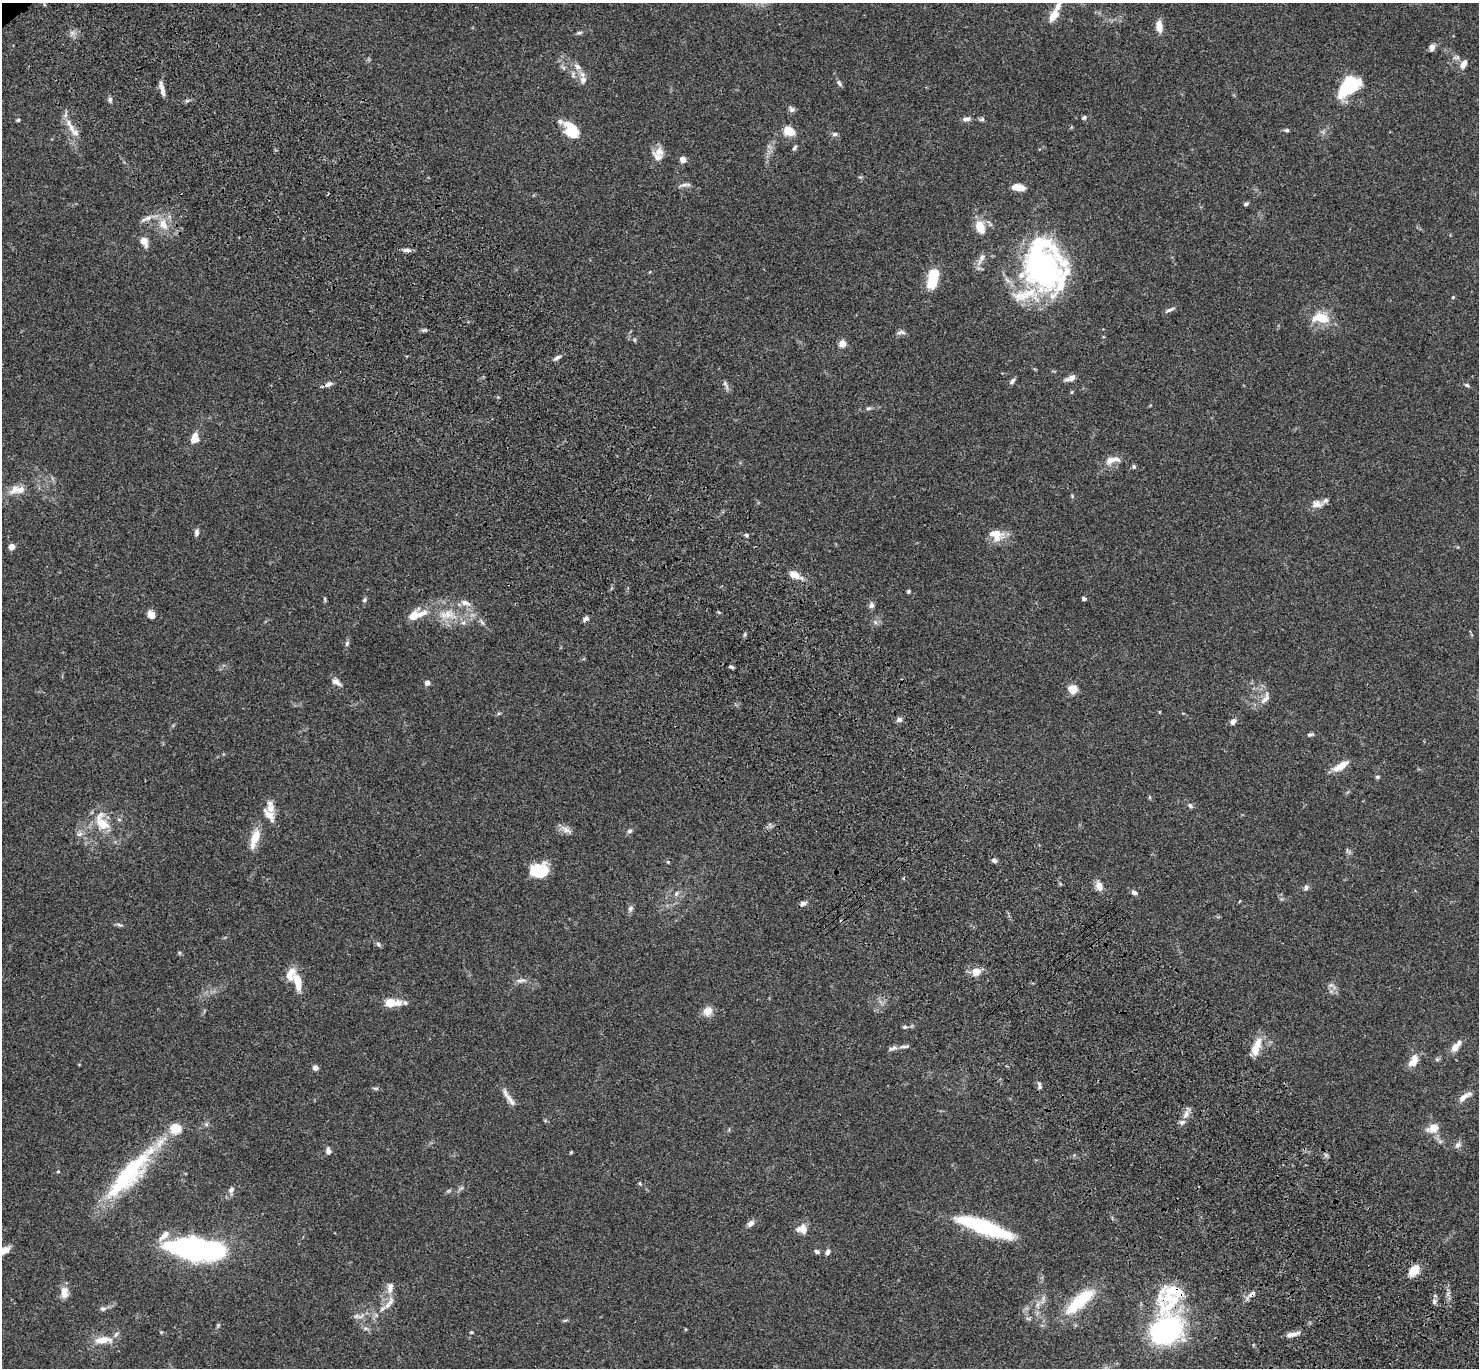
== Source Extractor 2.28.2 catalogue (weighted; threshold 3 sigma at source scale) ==
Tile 6 of 4 x 4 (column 2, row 2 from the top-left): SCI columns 1579-3055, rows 3116-4481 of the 6110 x 6090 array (HDU 1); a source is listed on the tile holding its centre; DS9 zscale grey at full resolution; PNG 1481 x 1370 px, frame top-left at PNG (2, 3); no overlay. Shown black and unused: <1% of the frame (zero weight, under 3 of 4 exposures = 6% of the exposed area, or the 3 px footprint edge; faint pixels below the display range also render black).
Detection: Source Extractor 2.28.2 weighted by HDU 2 'WHT'; one run over the whole footprint, this tile lists its part. Background 0.0588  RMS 0.0052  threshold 0.0236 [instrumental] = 3 sigma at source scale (4.5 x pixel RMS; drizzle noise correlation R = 1.50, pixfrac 1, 0.05/0.05 arcsec/px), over >= 5 px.
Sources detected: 182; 6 inside a brighter object's white glare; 2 cosmic-ray / hot-pixel residue — not listed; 18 inside a brighter listed object's ellipse — not listed separately; the other 156 listed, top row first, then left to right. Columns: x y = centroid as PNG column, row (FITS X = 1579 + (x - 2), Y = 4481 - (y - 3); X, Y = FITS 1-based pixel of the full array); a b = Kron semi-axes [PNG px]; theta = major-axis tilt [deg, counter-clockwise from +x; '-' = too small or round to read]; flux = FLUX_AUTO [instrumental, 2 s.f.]
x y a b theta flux
1054 15 12 7 53 7.7
1159 26 13 7 -85 5.2
579 33 8 4 20 0.94
1432 48 8 6 76 2.1
1464 64 11 7 59 3.3
578 67 9 7 -45 2.3
573 75 8 5 90 1.3
583 80 10 9 - 3
839 83 9 5 -65 1.1
1349 86 22 14 46 31
162 89 19 5 -75 3.2
110 99 7 5 70 1.1
791 109 8 7 - 1.5
1084 118 5 5 - 0.91
966 119 9 6 4 1.9
982 119 8 5 29 0.92
18 120 4 4 - 0.73
71 128 16 8 -65 5.2
571 130 19 13 -59 14
1287 130 6 4 9 0.89
789 131 13 9 -25 7.4
835 134 7 5 1 1.2
794 148 8 4 55 0.98
659 152 14 12 -24 4.3
683 160 7 6 - 2.9
685 185 17 5 8 1.9
1018 187 12 6 -9 8.3
1246 204 6 4 12 0.96
148 218 12 7 13 2.9
163 224 15 9 -63 6.4
980 226 12 8 -66 9.7
144 241 12 8 -60 4.2
407 250 11 5 -6 1.7
981 258 18 6 62 3.1
1048 269 62 33 -79 120
934 275 20 12 88 12
1021 296 24 15 0 12
1453 297 4 4 - 0.58
1170 310 13 4 24 1.5
1321 318 20 11 -4 12
424 330 7 5 2 0.96
901 332 13 5 3 1.6
842 343 5 4 - 12
557 358 9 5 30 1.6
1070 378 14 6 22 2.7
1012 381 9 5 52 1.3
328 384 10 5 29 2.2
725 384 14 5 -64 1.6
1467 385 7 4 -21 0.9
868 408 7 5 19 0.94
195 437 13 9 82 4.5
1111 460 17 9 27 4.4
1134 467 6 5 - 0.91
20 490 15 10 9 4.7
1317 504 15 10 3 3.7
196 532 10 6 84 1.6
996 534 19 13 -17 8.3
746 535 6 4 -4 0.98
11 547 7 6 - 2.7
794 575 14 8 -22 5
908 591 4 4 - 0.7
325 599 7 3 -81 0.69
1084 599 4 4 - 1.2
364 600 7 4 60 0.88
465 603 13 7 -18 3.2
871 605 7 6 - 1.7
151 614 10 8 -58 3.4
447 615 28 11 -4 12
414 616 9 7 42 7
482 622 10 4 -51 1.3
875 622 6 5 - 1.1
745 634 5 4 - 0.71
347 643 7 5 75 1.1
731 667 6 3 -25 0.88
336 682 13 7 -33 2.4
427 683 6 6 - 1.9
1073 689 7 7 - 9.6
1265 698 20 8 58 3.4
899 720 7 7 - 1.5
1233 721 7 5 52 2.4
1310 735 9 4 8 1.1
1341 766 19 7 32 6.8
1377 777 5 5 - 0.98
270 803 8 7 - 2
1190 805 8 5 -40 1.1
269 815 17 8 -52 5
102 824 24 13 -39 11
566 830 16 7 -31 3.1
630 831 6 6 - 1.2
79 834 9 6 27 1.7
255 838 26 9 71 8.7
994 860 6 5 - 1.4
668 862 5 4 - 0.54
537 871 21 12 16 17
1099 886 12 8 -72 3.7
1306 887 7 6 - 1.3
1134 892 7 5 -27 1.6
676 894 8 6 87 1.3
803 903 7 6 - 1.7
630 909 8 6 59 1.5
119 925 10 3 -15 1
378 944 7 5 -59 1
976 972 13 11 24 4.7
521 980 14 5 2 2.1
297 982 25 9 -78 7.8
1331 985 7 5 44 1.3
391 1003 17 7 1 10
708 1011 11 9 42 5
905 1027 6 4 -12 0.87
1256 1047 21 9 71 8.8
1455 1047 10 7 53 4.3
893 1048 13 5 21 1.8
1437 1059 6 5 - 0.84
1413 1061 17 9 61 5.6
315 1068 7 6 - 1.6
1039 1086 10 5 -78 1.6
376 1088 8 4 -9 0.86
1464 1097 20 6 34 3.9
509 1098 30 6 -55 3.8
1186 1114 11 6 81 2.8
206 1124 6 5 - 0.98
1433 1128 17 11 24 5.5
1458 1145 10 7 43 1.8
328 1151 10 6 -81 1.7
571 1152 4 4 - 0.48
58 1171 4 4 - 0.49
129 1174 79 21 48 55
640 1183 5 3 - 0.53
231 1190 9 6 45 1.8
448 1191 7 4 18 0.74
751 1223 9 6 40 2.2
984 1227 52 11 -19 54
803 1229 10 8 -76 4.5
181 1248 38 18 -24 51
212 1250 24 16 4 61
2 1252 21 6 30 6.1
817 1252 7 5 -27 1.3
827 1252 8 5 65 1.7
1414 1270 12 8 52 8.2
390 1288 14 8 83 3.7
64 1292 15 9 88 4.8
1252 1294 11 6 35 2.4
1083 1298 33 14 37 21
1170 1298 51 31 56 35
1434 1301 7 6 - 1.3
1038 1304 7 4 71 1.4
387 1305 10 8 55 3.3
103 1309 8 6 -8 1.4
358 1316 19 6 1 2.8
565 1320 6 4 19 0.66
218 1325 7 4 72 0.72
365 1328 8 5 -6 1.3
1166 1330 29 23 31 98
471 1332 5 4 - 0.64
1292 1334 17 5 13 3.5
103 1340 23 9 7 8
Overlapping masked pixels (flux is a lower limit): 3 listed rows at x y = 71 128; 1252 1294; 1170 1298
Isophote crosses this tile's border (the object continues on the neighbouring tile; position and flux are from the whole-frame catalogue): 1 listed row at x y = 2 1252